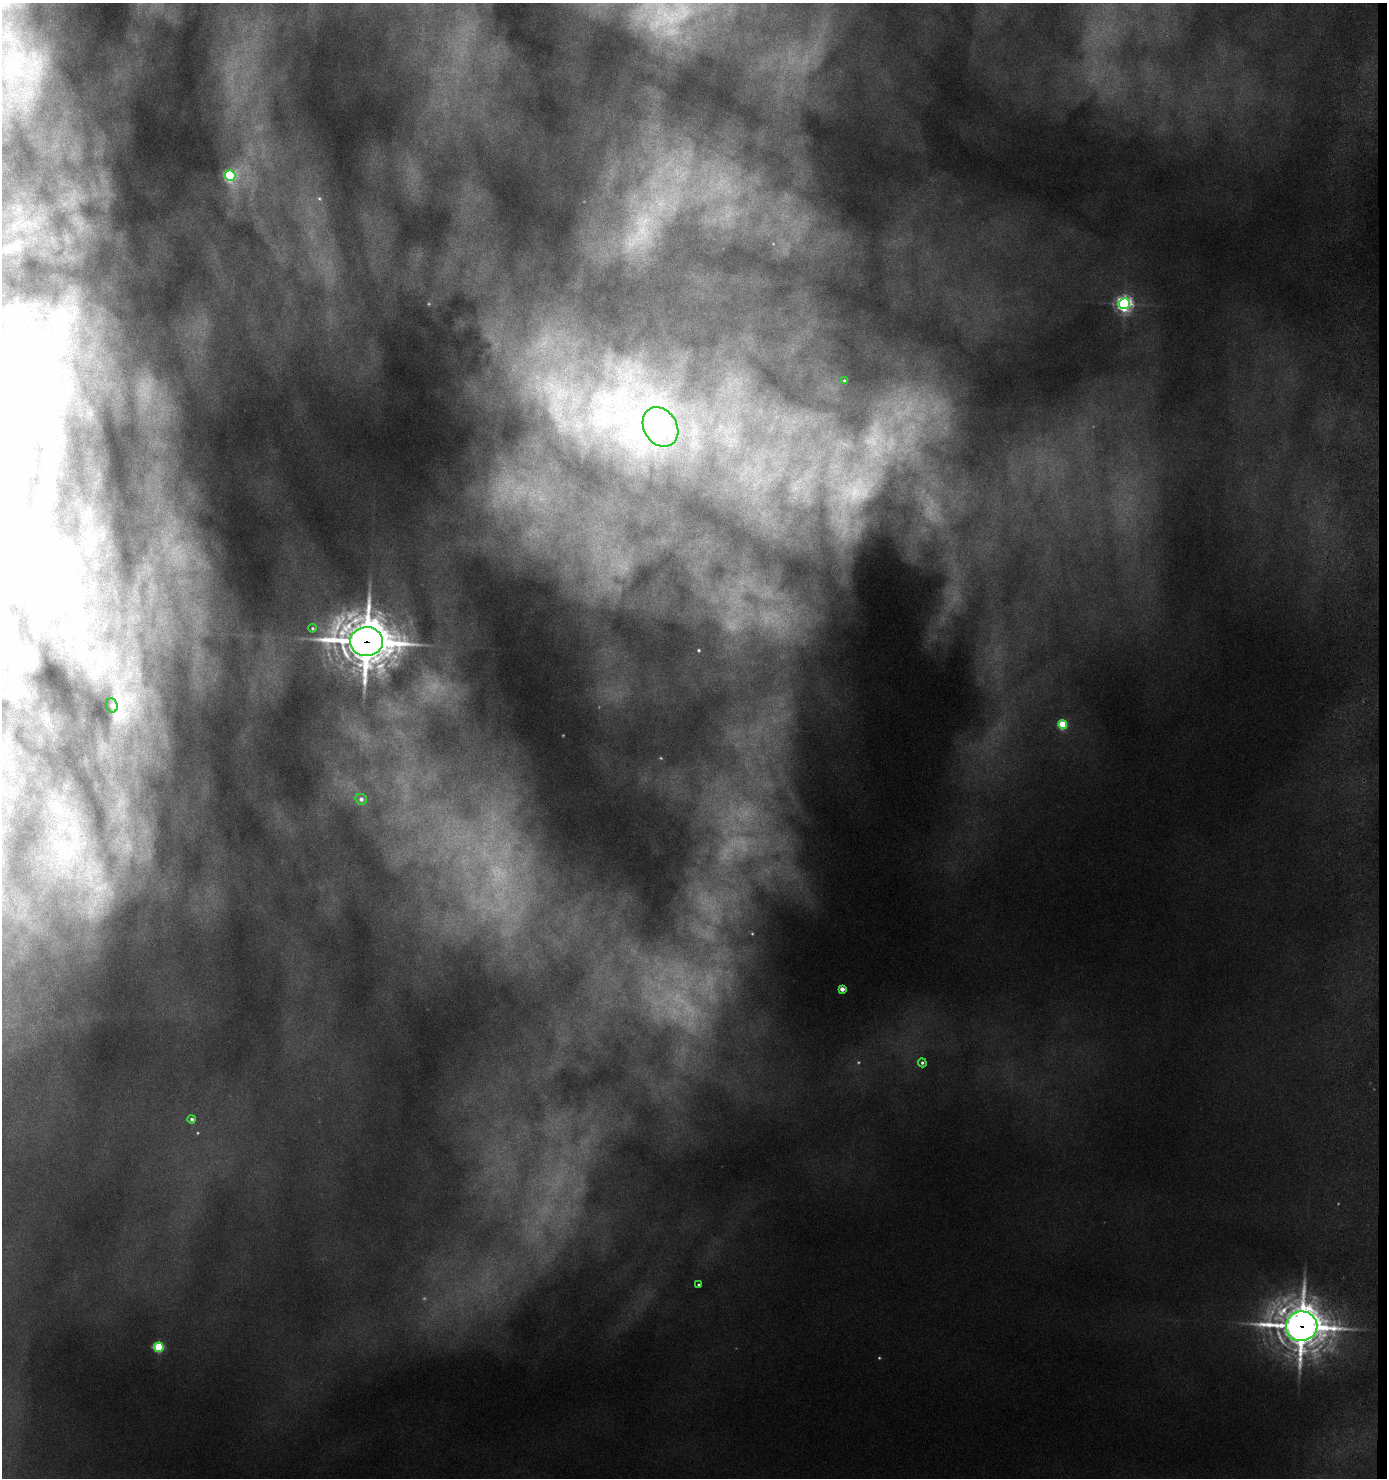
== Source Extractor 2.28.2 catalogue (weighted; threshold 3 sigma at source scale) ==
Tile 6 of 3 x 3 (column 3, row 2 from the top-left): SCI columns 2929-4313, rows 1486-2961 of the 4569 x 4446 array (HDU 1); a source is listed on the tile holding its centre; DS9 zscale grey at full resolution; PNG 1389 x 1480 px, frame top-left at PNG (2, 3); each listed source drawn as its Kron ellipse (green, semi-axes under 4 px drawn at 4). Shown black and unused: <1% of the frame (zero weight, under 3 of 6 exposures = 3% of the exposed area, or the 3 px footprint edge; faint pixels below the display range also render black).
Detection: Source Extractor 2.28.2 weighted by HDU 2 'WHT'; one run over the whole footprint, this tile lists its part. Background 0.167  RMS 0.02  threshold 0.08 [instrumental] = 3 sigma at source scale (4.09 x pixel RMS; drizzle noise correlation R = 1.36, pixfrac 0.8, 0.05/0.05 arcsec/px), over >= 5 px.
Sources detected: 16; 1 inside a brighter object's white glare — neither listed nor drawn; the other 15 listed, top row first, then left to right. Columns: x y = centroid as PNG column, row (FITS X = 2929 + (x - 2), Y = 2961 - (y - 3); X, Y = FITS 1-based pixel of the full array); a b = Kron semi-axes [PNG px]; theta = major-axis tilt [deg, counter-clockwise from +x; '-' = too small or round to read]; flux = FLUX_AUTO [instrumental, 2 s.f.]
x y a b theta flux
230 176 5 5 - 110
1124 304 5 5 - 360
844 381 3 2 - 1.7
660 427 21 16 -58 63
312 628 4 3 - 1.5
366 642 16 14 2 3100
112 705 7 5 -68 4.8
1063 725 4 4 - 52
361 799 6 5 - 4.4
842 989 4 4 - 6.7
922 1063 4 4 - 2
192 1119 4 4 - 2.5
699 1285 4 3 - 1.4
1301 1326 16 15 - 1900
159 1347 5 4 - 64
Overlapping masked pixels (flux is a lower limit): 2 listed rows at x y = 366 642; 1301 1326